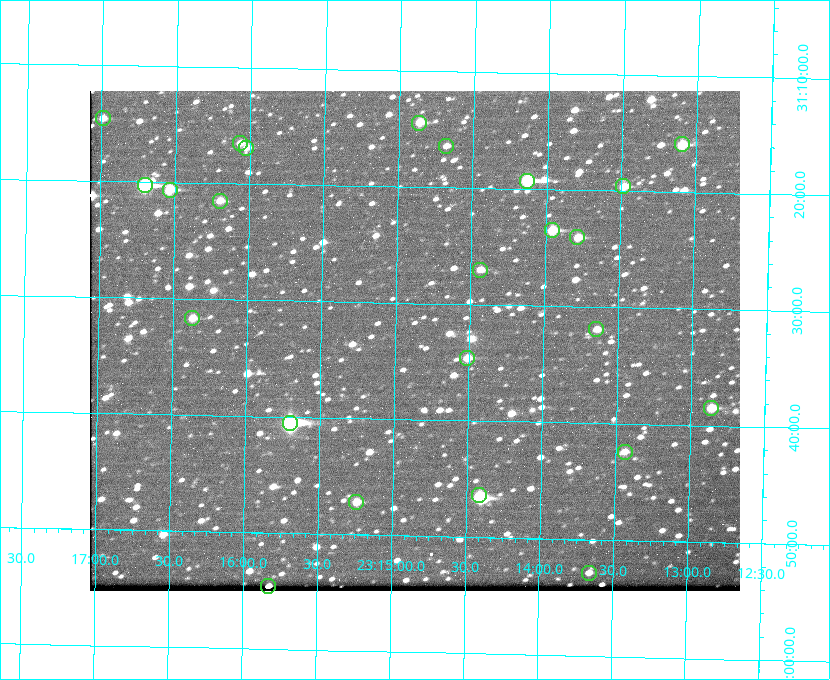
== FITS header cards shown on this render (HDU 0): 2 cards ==
NAXIS1  =                  650 / Width of table row in bytes
NAXIS2  =                  500 / Number of rows in table

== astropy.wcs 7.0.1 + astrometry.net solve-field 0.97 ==
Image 650 x 500 px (HDU 0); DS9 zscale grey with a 90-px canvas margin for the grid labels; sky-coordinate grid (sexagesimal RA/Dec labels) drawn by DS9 from the SOLVED WCS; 24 Tycho-2 reference stars matched to detected sources circled (green)
Header WCS: none
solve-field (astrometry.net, Tycho-2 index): SOLVED blind (the file carries no WCS)
Solved WCS: RA---TAN-SIP/DEC--TAN-SIP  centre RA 23:14:52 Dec +31:33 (348.72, +31.55 deg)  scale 5.17 arcsec/px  FOV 56.0' x 43.0'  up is +179 deg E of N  parity flipped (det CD > 0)
(file carries no celestial WCS; the grid is the blind solution)
Tycho-2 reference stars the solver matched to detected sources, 24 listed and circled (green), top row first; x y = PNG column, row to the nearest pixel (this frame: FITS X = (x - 90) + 1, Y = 500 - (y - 91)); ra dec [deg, ICRS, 3 dp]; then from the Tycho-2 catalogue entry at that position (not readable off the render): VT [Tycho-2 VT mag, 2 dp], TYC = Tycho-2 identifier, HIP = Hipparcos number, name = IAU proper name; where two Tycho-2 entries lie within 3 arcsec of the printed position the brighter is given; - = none
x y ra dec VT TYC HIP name
103 118 349.247 +31.243 11.65 2752-184-1 - -
419 123 348.716 +31.241 10.71 2751-1879-1 - -
240 143 349.017 +31.275 11.37 2752-138-1 - -
682 144 348.274 +31.265 10.04 2751-1349-1 - -
446 146 348.670 +31.274 11.52 2751-699-1 - -
246 148 349.005 +31.281 11.69 2752-129-1 - -
527 181 348.533 +31.321 8.95 2751-241-1 - -
145 185 349.176 +31.338 8.87 2752-38-1 - -
623 186 348.371 +31.327 10.64 2751-1121-1 - -
170 190 349.134 +31.344 10.32 2752-30-1 - -
220 201 349.049 +31.358 11.45 2752-14-1 - -
552 230 348.489 +31.392 10.19 2751-871-1 - -
577 237 348.446 +31.401 10.83 2751-661-1 - -
480 270 348.609 +31.450 11.66 2751-603-1 - -
192 318 349.092 +31.527 11.51 2752-227-1 - -
596 329 348.411 +31.532 11.57 2751-1753-1 - -
467 358 348.628 +31.577 11.53 2751-2055-1 - -
711 408 348.216 +31.641 10.50 2751-2059-1 - -
290 423 348.924 +31.676 7.66 2752-472-1 114838 -
625 452 348.359 +31.706 12.06 2751-1215-1 - -
479 495 348.603 +31.774 10.34 2751-877-1 - -
356 502 348.810 +31.787 10.96 2752-75-1 - -
589 573 348.416 +31.882 12.05 2755-227-1 - -
268 586 348.957 +31.910 11.45 2756-107-1 - -